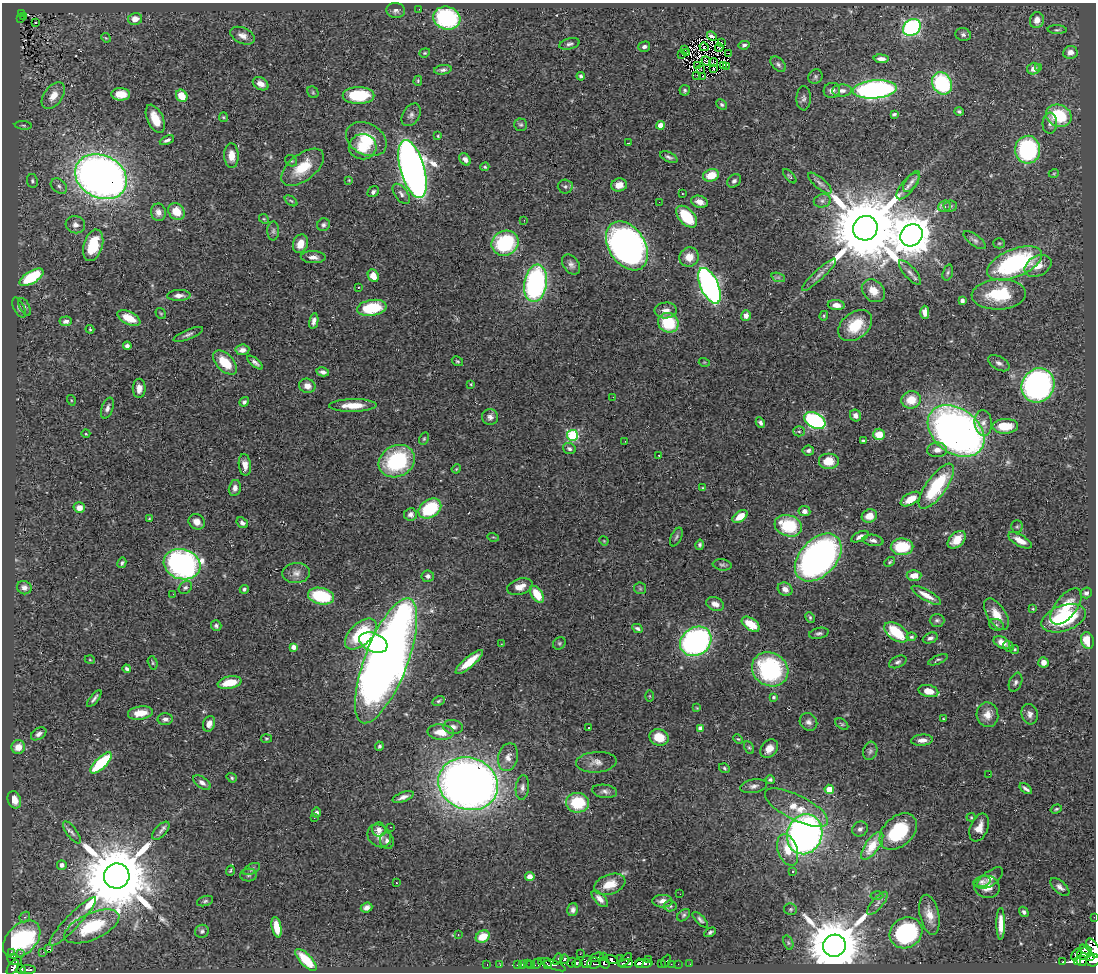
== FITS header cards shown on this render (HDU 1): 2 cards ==
NAXIS1  =                 1094
NAXIS2  =                  970

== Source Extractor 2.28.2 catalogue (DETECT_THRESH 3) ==
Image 1094 x 970 px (HDU 1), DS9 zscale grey, 1 PNG px = 1 image px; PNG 1098 x 974 px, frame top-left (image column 1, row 970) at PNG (2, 3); each listed source drawn as its Kron ellipse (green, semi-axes under 4 px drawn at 4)
Background 0.61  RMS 0.029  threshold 0.086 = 3 sigma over >= 5 px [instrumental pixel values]
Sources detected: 435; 11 with non-positive FLUX_AUTO (blend fragments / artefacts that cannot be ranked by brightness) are neither listed nor drawn; the other 424 listed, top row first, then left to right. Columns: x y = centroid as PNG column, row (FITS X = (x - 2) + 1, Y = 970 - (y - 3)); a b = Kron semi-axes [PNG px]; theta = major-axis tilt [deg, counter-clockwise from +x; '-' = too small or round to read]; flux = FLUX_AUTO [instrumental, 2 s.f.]
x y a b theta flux
419 9 2 2 - 0.88
396 11 9 7 -3 7.1
21 14 4 2 - 25
24 17 4 2 - 6.5
447 18 14 11 -14 220
20 19 4 3 - 14
135 19 7 6 - 17
1037 20 8 7 - 14
35 22 3 2 - 4.8
912 27 9 8 - 360
1057 30 9 3 -2 3.1
963 35 8 6 -17 5.7
242 36 13 8 -23 13
712 36 5 3 - 8.8
106 38 5 4 - 2.1
722 43 2 2 - 3.8
569 44 10 5 15 5.9
744 45 5 4 - 4.1
644 47 6 5 - 5.5
704 47 4 2 - 0.72
719 48 4 2 - 2.4
685 49 2 2 - 0.54
687 52 3 2 - 1.4
1070 52 7 6 - 11
425 53 5 4 - 2.6
728 53 3 2 - 2.7
682 55 2 2 - 1.1
881 59 7 4 -4 12
706 61 5 3 - 2.4
714 62 4 2 - 0.63
778 64 9 6 -46 5.5
697 65 3 2 - 0.95
723 65 4 2 - 1.6
726 66 2 2 - 1.5
1039 67 3 3 - 20
714 68 4 2 - 2.9
700 69 3 2 - 1.2
1033 69 6 6 - 8.6
443 70 9 5 9 6
697 75 2 2 - 4.3
581 76 4 4 - 5.3
703 76 2 2 - 1.9
815 77 8 6 50 4.6
418 81 5 4 - 2.4
942 83 11 9 -61 190
261 84 8 6 -31 14
875 89 22 9 5 560
685 90 5 5 - 3.7
832 90 8 7 - 9.8
842 91 10 6 3 9.5
313 92 6 5 - 3.2
121 94 9 6 -1 26
359 95 16 8 0 92
53 96 15 9 54 26
182 96 6 5 - 36
804 98 12 7 89 6.9
722 105 5 4 - 3.3
959 112 5 4 - 3.8
894 114 4 3 - 3.7
411 115 12 8 59 8.1
1059 116 13 11 -23 100
223 117 5 4 - 2.2
155 119 15 8 -66 34
1050 123 10 7 87 9
23 125 8 3 -5 2.9
521 125 6 6 - 4.1
660 125 4 4 - 26
438 136 3 3 - 2.3
366 139 21 15 -29 59
167 140 7 4 24 5.6
628 143 3 2 - 1.2
363 147 14 12 2 51
1028 150 14 12 87 220
231 156 12 7 -87 22
669 157 9 4 -24 5.3
465 159 7 5 -50 9.2
291 161 6 5 - 3.1
303 167 25 13 38 58
485 167 4 3 - 2.3
412 169 30 12 -74 1800
1054 173 5 3 - 1.9
711 175 8 6 17 41
790 176 9 4 -47 2.9
101 177 27 21 -27 1800
349 180 4 3 - 1.7
32 181 7 5 -81 4.1
734 181 7 6 - 5.7
912 181 12 6 54 7.9
820 183 15 5 -40 8.2
619 185 8 6 12 16
59 186 9 6 -40 6.3
565 186 7 7 - 5
908 186 16 6 51 11
373 192 6 5 - 5.4
401 194 11 6 -54 8.3
682 194 3 2 - 1.6
291 201 7 3 -36 2.9
822 201 8 6 13 6.5
659 202 2 2 - 0.9
699 202 8 6 -17 14
944 206 6 5 - 6.4
950 206 7 5 4 3.8
176 211 9 7 -48 36
158 212 9 7 -82 12
687 217 13 7 -47 90
264 219 5 4 - 1.9
524 220 2 2 - 1.1
75 225 10 8 -16 11
323 225 6 6 - 5.1
865 228 12 12 - 28000
273 231 9 6 89 5.4
911 235 12 10 45 7000
975 240 13 5 -36 6.3
505 243 14 12 29 170
999 243 5 5 - 2.5
300 244 9 7 71 24
93 245 16 9 72 86
627 246 26 18 -57 1100
313 257 12 6 -2 11
689 257 10 9 - 24
1014 263 29 14 23 300
571 264 11 7 -53 9
1038 266 14 10 27 22
910 272 15 5 -49 9.9
948 273 8 5 73 4.1
819 275 23 5 43 12
373 276 6 5 - 24
31 277 13 6 31 130
778 277 7 4 -18 3.7
536 283 19 11 80 420
709 286 19 9 -66 780
358 287 3 2 - 3
873 291 12 10 -44 26
999 294 27 15 3 100
179 295 12 5 2 11
962 300 4 4 - 7.3
836 305 8 5 -5 12
25 307 10 5 -62 4.3
19 308 11 5 -65 5.7
372 308 14 8 8 99
666 310 11 8 4 13
925 312 6 4 89 14
161 314 6 4 -54 2.4
746 316 5 5 - 9.7
824 316 5 4 - 2.4
129 318 12 6 -26 38
66 321 6 5 - 6.4
314 321 8 4 79 8.4
668 323 10 9 - 91
855 326 19 13 39 57
90 329 4 3 - 2.1
188 334 16 5 22 6.7
127 346 4 4 - 6.1
242 350 7 5 5 9.6
457 361 6 4 -29 3.1
255 362 9 4 -39 6.6
704 362 5 3 - 1.8
225 363 15 8 -45 51
999 363 12 6 -30 7.7
323 372 6 4 -11 6.5
471 384 4 4 - 1.8
1038 385 17 16 - 710
307 386 8 7 - 16
139 388 10 6 90 13
613 397 3 2 - 1.7
71 400 5 3 - 1.9
911 400 10 8 18 37
244 402 5 4 - 4.7
353 405 24 6 1 35
107 408 11 5 71 7.6
855 415 6 5 - 8.9
490 417 8 8 - 9
815 420 11 7 -28 310
760 423 6 4 -62 5.4
983 423 13 8 -84 12
1005 426 13 7 2 51
799 431 5 5 - 3.4
956 431 31 22 -37 1300
86 434 4 3 - 1.6
879 434 6 5 - 35
572 435 5 5 - 200
424 439 6 4 63 2.8
863 440 3 3 - 2.7
625 441 2 2 - 7.1
569 449 6 5 - 5.3
808 450 6 5 - 5.6
937 450 10 7 4 14
659 455 3 2 - 2.4
397 461 19 15 29 180
828 461 10 8 0 32
245 465 11 6 -83 15
456 469 5 3 - 1.9
936 486 27 10 54 140
235 488 8 6 78 8.5
703 488 3 3 - 2.2
911 499 11 6 29 31
79 508 6 5 - 15
430 509 12 9 34 120
804 511 6 5 - 8.2
410 514 6 6 - 8.1
740 516 8 5 35 31
869 516 8 6 19 25
149 519 3 3 - 2.2
197 522 9 7 -33 14
242 523 6 5 - 6.2
788 526 14 10 -18 95
1017 527 6 5 - 3.4
493 537 5 3 - 2
676 537 10 5 65 4.5
860 537 9 4 25 8.2
873 540 10 5 -9 7.9
957 540 11 7 44 28
1020 540 13 5 -29 21
604 541 5 3 - 1.6
700 545 5 4 - 4.1
902 547 11 8 2 78
818 557 28 18 47 860
890 562 6 3 39 2.8
122 563 5 4 - 4.1
182 564 19 15 -17 550
722 565 9 5 -8 4.4
296 573 14 10 6 14
428 576 6 6 - 5.9
914 576 7 5 2 23
185 587 7 6 - 4.7
520 587 13 8 18 20
24 588 7 6 - 8.3
640 588 6 5 - 3.3
244 589 4 4 - 3.7
785 589 8 6 -34 12
1086 593 6 5 - 6.1
173 594 2 2 - 1.9
537 594 9 5 -58 48
926 595 17 5 -30 23
321 596 13 8 -12 110
715 604 9 6 -23 14
1066 607 21 10 52 43
1033 609 4 3 - 2.1
996 614 18 9 -57 29
810 617 6 4 -64 2.9
1063 618 23 12 19 150
937 620 7 6 - 4.7
751 624 10 6 -35 50
996 625 7 5 -20 4.3
216 626 5 5 - 4.9
638 628 6 3 -27 4.8
896 632 13 8 -34 79
819 633 10 5 12 5.4
361 634 19 10 43 120
911 637 5 4 - 3.4
930 638 8 5 22 6.1
1087 640 8 6 -74 49
696 641 16 13 35 520
373 642 15 9 -22 150
559 643 7 5 43 3.6
1002 643 9 5 -28 19
501 644 2 2 - 1.4
1008 646 6 5 - 3.6
293 647 4 4 - 12
1015 649 4 4 - 2.7
90 660 5 3 - 1.6
938 660 10 4 23 3.6
386 661 66 21 69 2600
469 662 17 5 40 40
898 662 9 5 25 5.5
1043 662 5 5 - 14
153 663 7 4 -74 3
127 669 4 3 - 4.4
770 669 19 16 -31 240
1015 682 10 6 69 6
229 683 12 6 11 45
928 691 10 6 -13 23
649 696 5 3 - 1.8
773 697 4 4 - 3.7
94 699 10 3 52 5.8
438 701 7 4 27 3.3
697 708 4 3 - 1.5
140 713 12 6 8 31
1030 714 10 8 -73 9.2
987 715 12 10 -77 20
165 719 7 6 - 7.2
943 719 3 2 - 1.5
808 722 9 8 - 8.5
209 724 8 6 71 14
842 724 7 4 -35 3.3
453 727 10 7 -10 7.8
589 727 3 2 - 3
700 728 4 4 - 12
441 732 13 7 -6 26
39 734 8 5 34 7.7
659 737 10 8 -20 41
266 739 6 3 5 2.3
738 739 5 3 - 2.2
922 740 11 5 4 12
379 746 4 4 - 3.4
18 747 7 6 - 19
749 748 7 4 -62 2.9
769 749 10 7 49 21
870 751 9 7 72 5.8
508 757 14 9 77 15
596 762 20 10 4 17
101 763 14 5 44 120
724 768 6 4 -37 3.1
989 774 3 2 - 1.7
232 778 5 4 - 2.8
770 780 5 4 - 4.3
202 782 10 5 -35 8.9
468 784 30 26 -19 2200
753 786 13 6 10 9.1
522 787 12 6 83 9
829 789 4 4 - 35
1026 789 7 3 -37 5.6
605 791 12 6 -8 7.9
403 797 11 4 20 9.2
14 800 9 6 -69 24
578 803 11 10 - 88
796 808 35 12 -27 53
1056 809 6 4 18 2.8
316 813 5 4 - 5
971 817 4 4 - 2.3
314 818 2 2 - 1.4
391 827 2 2 - 0.9
979 828 15 8 68 21
860 829 8 7 - 6.6
379 830 7 7 - 11
161 831 11 5 48 6.8
72 832 13 5 -53 7.6
898 832 21 14 43 140
805 834 20 17 71 1100
379 836 12 10 -40 16
387 841 8 7 - 7.4
872 846 16 7 54 31
788 850 16 9 -71 32
62 865 5 5 - 10
252 869 9 5 28 4.8
230 871 5 3 - 2.4
793 871 3 3 - 4.9
249 875 8 6 2 4.7
117 876 13 12 - 28000
530 877 4 4 - 12
990 878 15 7 36 11
982 881 9 5 14 6
396 883 3 2 - 4.9
610 884 16 9 19 36
987 887 13 11 -13 25
1060 887 11 6 -41 8.3
680 894 2 2 - 1.5
877 895 6 4 -1 3.6
600 899 10 5 -46 12
205 901 8 5 16 3.7
662 901 10 6 -1 12
877 903 14 5 49 9.9
670 906 6 5 - 3.6
367 908 6 5 - 7.5
791 909 6 6 - 3.4
573 910 6 5 - 6.4
1024 912 5 4 - 4.8
684 915 7 5 41 3.7
929 915 20 9 -78 26
25 917 6 5 - 3.4
1094 917 2 2 - 5.2
700 920 10 4 -45 4.3
73 921 33 7 46 27
1001 924 16 4 90 19
92 926 29 13 24 120
277 927 10 4 -79 32
202 931 7 6 - 4.6
710 932 6 3 30 4
906 933 17 15 34 270
458 935 3 2 - 1.2
483 937 7 5 30 29
22 939 22 14 46 290
788 943 7 4 -71 3.3
834 946 11 11 - 16000
1093 948 11 5 -60 90
48 949 3 2 - 18
1086 950 7 2 -27 50
11 952 2 2 - 15
43 952 2 2 - 1900
20 953 2 2 - 11
580 954 2 2 - 5.2
1076 954 7 4 56 85
1084 954 6 5 - 49
596 957 7 2 18 31
603 957 2 2 - 11
1090 957 4 2 - 62
558 959 6 3 59 8.8
564 959 5 3 - 91
620 959 3 2 - 18
649 959 3 2 - 5
15 960 8 5 -23 110
306 960 14 6 -46 51
611 960 6 4 -17 45
625 960 8 3 46 13
1093 960 7 6 - 480
541 961 2 2 - 26
666 961 7 3 63 34
1077 961 4 3 - 7.9
1081 961 6 5 - 28
587 962 6 5 - 330
1063 962 3 3 - 43
527 963 2 2 - 4.7
572 963 5 2 - 120
577 963 4 3 - 220
594 963 7 5 5 130
604 963 6 4 -40 160
639 963 4 4 - 280
518 964 4 3 - 29
522 964 4 3 - 32
531 964 3 3 - 87
537 964 5 3 - 6.7
626 964 7 3 7 100
644 964 8 3 0 220
661 964 3 2 - 17
671 964 2 2 - 7.2
678 964 2 2 - 7.4
690 964 2 2 - 1.2
487 965 3 2 - 8.9
500 965 2 2 - 6.9
547 965 4 3 - 110
553 965 13 4 -23 43
13 967 8 5 54 220
21 969 4 3 - 97
28 970 7 3 -1 85
At the frame edge (FLAGS 8, measured only in part): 3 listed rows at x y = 1094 917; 1093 948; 1093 960
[11 non-positive-flux detections neither listed nor drawn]